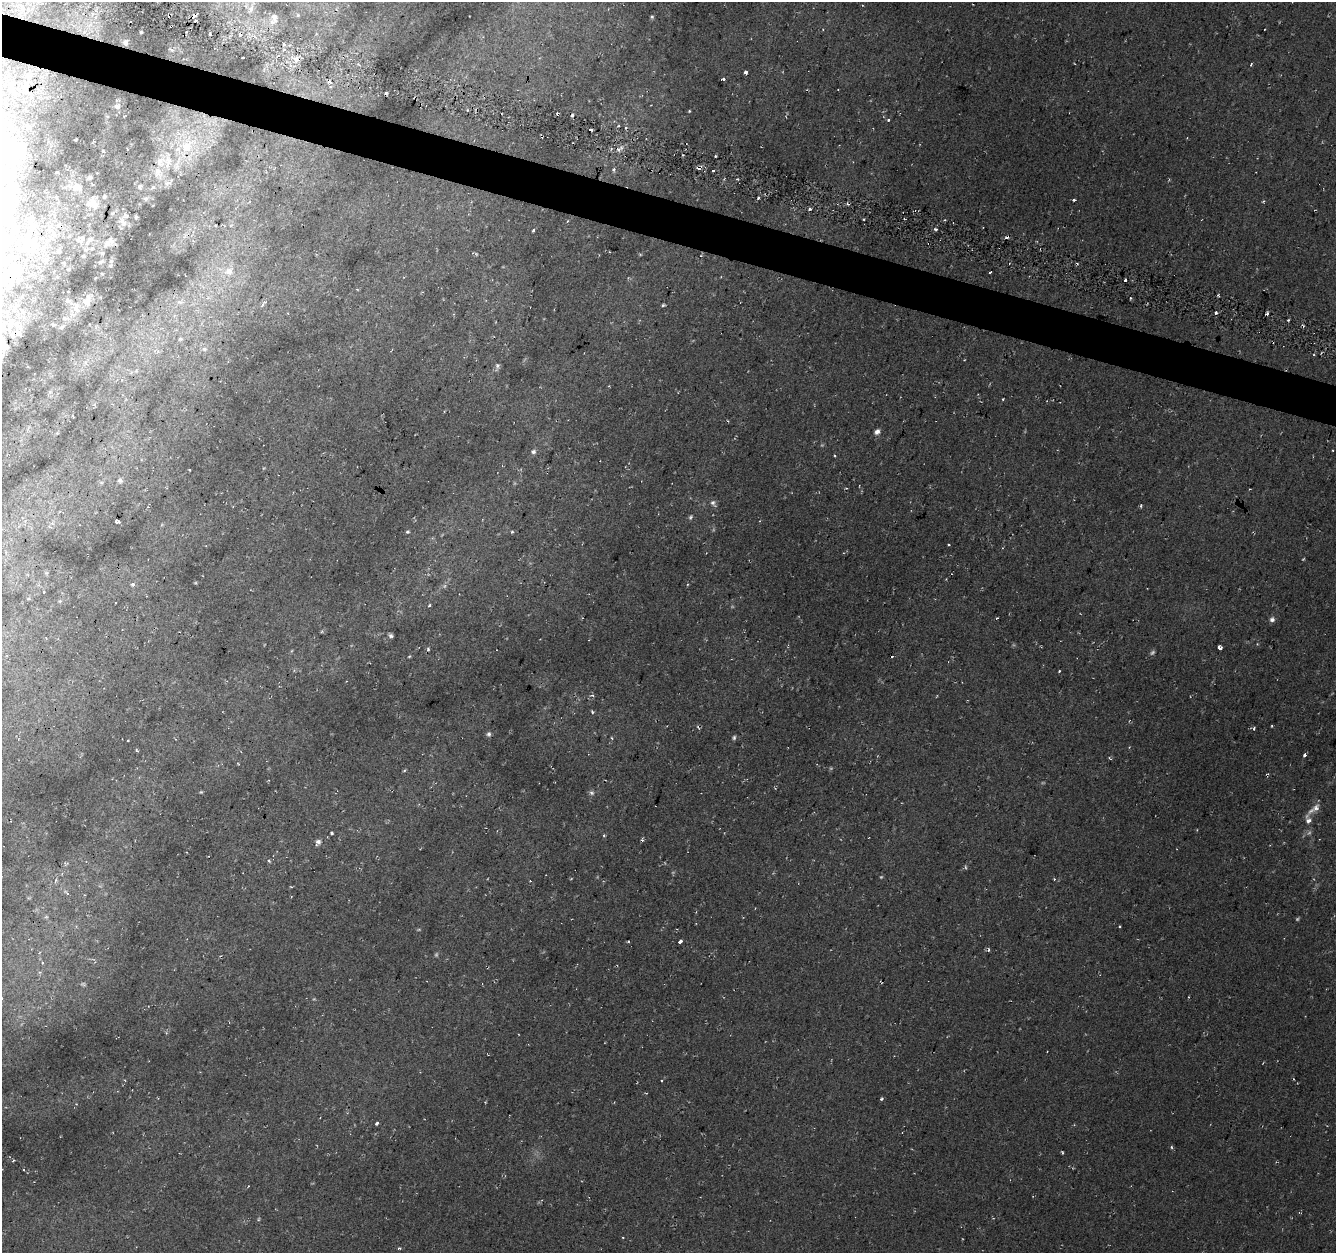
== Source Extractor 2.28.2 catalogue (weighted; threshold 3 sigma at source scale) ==
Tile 11 of 4 x 4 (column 3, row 3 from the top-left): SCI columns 2672-4005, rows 1532-2782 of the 5381 x 5612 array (HDU 1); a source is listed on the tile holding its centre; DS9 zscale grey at full resolution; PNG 1338 x 1255 px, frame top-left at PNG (2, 2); no overlay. Shown black and unused: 3% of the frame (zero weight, under 2 of 3 exposures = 2% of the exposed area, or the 3 px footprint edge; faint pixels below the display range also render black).
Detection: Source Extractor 2.28.2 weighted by HDU 2 'WHT'; one run over the whole footprint, this tile lists its part. Background 0.0367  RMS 0.011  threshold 0.0474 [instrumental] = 3 sigma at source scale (4.5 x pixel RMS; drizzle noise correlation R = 1.50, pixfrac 1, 0.0396/0.0396 arcsec/px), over >= 5 px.
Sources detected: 133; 5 too faint to see at this stretch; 6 cosmic-ray / hot-pixel residue — not listed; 5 inside a brighter listed object's ellipse — not listed separately; the other 117 listed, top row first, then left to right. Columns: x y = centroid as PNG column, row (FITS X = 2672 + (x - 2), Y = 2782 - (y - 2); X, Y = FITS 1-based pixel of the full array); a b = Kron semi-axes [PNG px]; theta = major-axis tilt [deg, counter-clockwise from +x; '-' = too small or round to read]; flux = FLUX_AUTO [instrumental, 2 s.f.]
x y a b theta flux
23 9 6 3 -70 1.6
251 9 14 7 65 7.7
193 16 5 3 - 6.2
274 17 14 8 -79 6.5
652 17 4 4 - 1.5
141 32 3 3 - 1.2
210 34 3 2 - 1.4
240 34 4 3 - 2.6
125 42 8 6 -79 5
284 44 4 3 - 1.6
171 50 7 3 -45 1.4
296 59 8 7 - 6.7
1251 64 3 2 - 1.5
746 72 3 3 - 12
723 79 3 3 - 3.9
329 82 6 6 - 3.2
117 106 9 7 2 3.7
689 111 4 3 - 1
888 120 3 3 - 7.1
626 128 4 3 - 1.4
590 130 4 3 - 6.1
76 139 4 2 - 0.85
187 146 22 16 46 36
127 149 3 2 - 1.3
618 149 4 4 - 3.6
103 151 3 3 - 2.5
160 162 17 15 51 18
176 166 12 7 77 6.6
614 169 5 4 - 1.7
713 171 3 3 - 5
90 177 8 6 31 2.8
168 182 15 6 25 5.3
140 186 7 5 71 1.9
75 187 15 11 54 14
153 187 6 5 - 1.8
758 198 3 3 - 4.1
145 199 6 6 - 2.2
1074 200 3 3 - 2.6
1263 201 5 3 - 1.1
93 203 19 16 -75 16
809 209 3 2 - 3.2
136 217 5 4 - 1.2
32 219 7 5 30 2.5
935 229 3 3 - 1.8
533 230 4 3 - 1.4
1006 238 4 3 - 2.7
80 239 12 8 27 7.3
107 243 11 8 41 6.2
59 251 6 5 - 2
83 256 4 3 - 1.4
101 262 7 4 24 2.1
110 266 6 6 - 1.8
68 269 4 3 - 0.97
229 271 11 8 28 7.5
990 272 4 3 - 3.5
1125 280 3 3 - 12
68 301 6 5 - 2.5
86 301 12 11 - 6.5
263 304 9 3 53 2
76 308 13 7 -71 5.8
1216 312 3 3 - 1.7
1266 314 5 2 - 1.3
204 349 6 6 - 2.5
497 366 7 6 - 3.1
1003 399 3 2 - 1.2
728 421 3 3 - 1.1
877 432 8 6 40 4.2
533 452 7 6 - 2.7
120 481 7 6 - 2.4
713 503 9 6 -53 3.3
690 517 7 5 54 1.8
118 521 4 3 - 6.1
408 532 5 4 - 1.5
512 532 5 3 - 1.1
949 545 3 2 - 1.1
133 584 6 5 - 2.5
44 592 3 3 - 1.7
429 605 3 3 - 2.3
997 618 3 2 - 0.88
1272 619 7 6 - 3.5
391 636 6 4 -5 2.4
1220 648 4 3 - 16
428 649 5 4 - 1.5
409 656 5 3 - 0.89
1059 671 3 3 - 1.5
592 712 5 4 - 1.4
1272 726 4 2 - 0.8
1254 728 4 3 - 2.4
489 734 6 6 - 2.6
612 738 4 3 - 1.3
734 738 6 4 87 1.8
128 740 2 2 - 0.97
137 751 3 3 - 2.1
1304 755 4 3 - 5.7
1110 758 6 2 -45 0.91
404 771 5 3 - 1.2
201 792 5 3 - 1
592 793 8 6 -30 2.7
1316 808 13 9 46 7.4
1308 820 17 9 -80 9.5
332 833 3 3 - 1.8
642 840 4 3 - 2
318 842 9 7 60 3.6
269 861 5 4 - 1.4
1054 879 3 3 - 1.3
291 887 4 3 - 0.99
67 893 9 3 -41 1.8
680 941 4 3 - 8.4
988 950 4 2 - 1.8
42 963 4 4 - 1.9
2 998 4 2 - 0.91
662 1080 3 3 - 1.1
881 1099 4 3 - 1.8
377 1123 4 3 - 5.5
1171 1147 5 3 - 1.3
1062 1152 5 3 - 1.1
399 1248 4 4 - 1.2
Overlapping masked pixels (flux is a lower limit): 2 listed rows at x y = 193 16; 93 203
Isophote crosses this tile's border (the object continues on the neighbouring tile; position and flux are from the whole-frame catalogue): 2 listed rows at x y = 251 9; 2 998
Unlisted compact peaks at least as high as the median listed source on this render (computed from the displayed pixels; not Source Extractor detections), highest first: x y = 663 305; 1141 506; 1120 926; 1130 298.